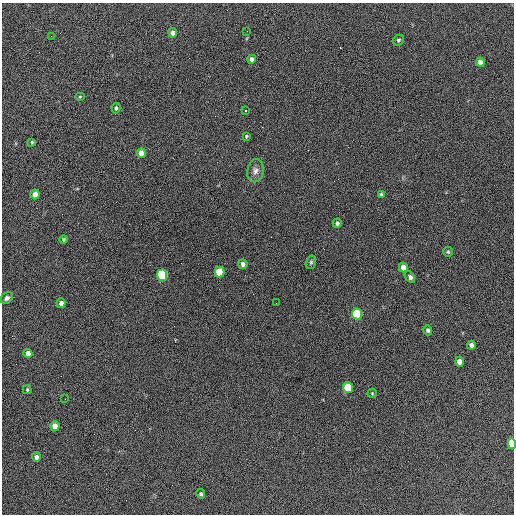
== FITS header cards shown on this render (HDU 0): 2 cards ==
NAXIS1  =                  512 / Axis length
NAXIS2  =                  512 / Axis length

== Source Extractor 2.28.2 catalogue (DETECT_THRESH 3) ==
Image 512 x 512 px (HDU 0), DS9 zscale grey, 1 PNG px = 1 image px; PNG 516 x 516 px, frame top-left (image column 1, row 512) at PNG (2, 3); each listed source drawn as its Kron ellipse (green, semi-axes under 4 px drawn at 4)
Background 622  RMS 27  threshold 80.6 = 3 sigma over >= 5 px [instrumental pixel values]
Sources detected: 40; all 40 listed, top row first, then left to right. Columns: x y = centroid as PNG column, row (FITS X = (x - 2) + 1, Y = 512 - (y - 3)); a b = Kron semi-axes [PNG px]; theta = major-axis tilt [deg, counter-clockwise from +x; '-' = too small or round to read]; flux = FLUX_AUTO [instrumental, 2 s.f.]
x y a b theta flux
247 31 3 2 - 1700
173 33 4 4 - 8400
51 36 3 2 - 1600
398 40 6 5 - 3200
252 59 4 4 - 6200
480 62 4 4 - 9600
80 97 5 4 - 1900
116 108 5 4 - 3600
245 111 3 3 - 2900
246 136 4 3 - 2000
32 142 4 3 - 2000
141 153 5 4 - 18000
255 171 11 8 79 9200
35 194 5 4 - 16000
381 194 3 3 - 2200
337 223 5 4 - 4100
64 239 4 3 - 2400
448 252 5 5 - 2500
311 262 7 5 75 3000
243 264 5 4 - 6300
403 267 5 4 - 17000
219 272 5 5 - 68000
162 275 5 5 - 210000
410 277 6 4 -53 7600
7 298 6 5 - 5700
61 303 5 4 - 7300
276 303 2 2 - 1000
357 314 5 5 - 150000
428 330 5 4 - 4100
471 345 4 4 - 6400
28 353 4 4 - 12000
459 362 5 4 - 16000
348 388 5 5 - 67000
27 390 4 3 - 2300
372 393 5 4 - 2000
65 399 2 2 - 1100
55 426 5 4 - 22000
512 444 5 3 - 81000
36 457 4 4 - 5800
201 494 5 4 - 3100
At the frame edge (FLAGS 8, measured only in part): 1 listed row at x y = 512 444